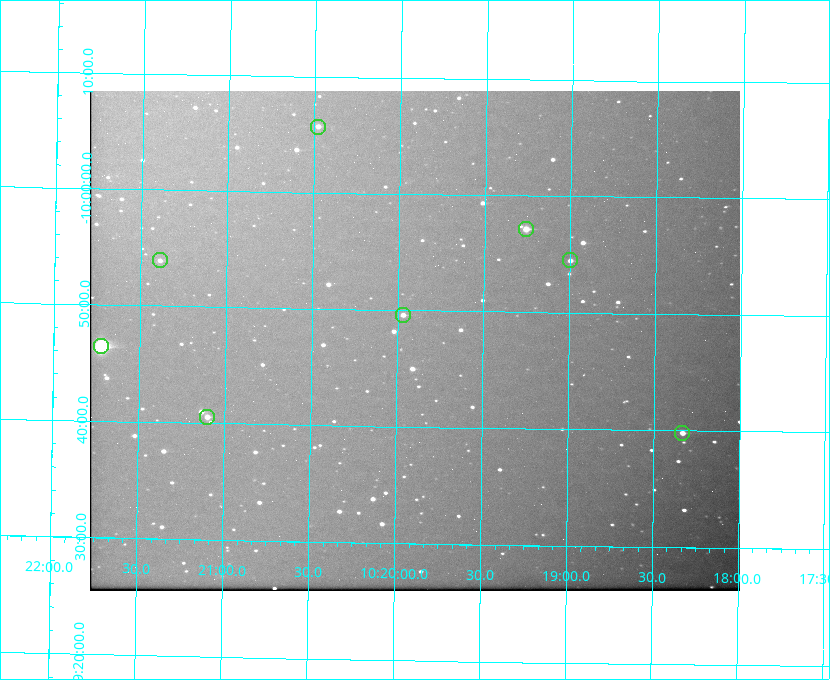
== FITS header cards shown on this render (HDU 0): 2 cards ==
NAXIS1  =                  650 / Width of table row in bytes
NAXIS2  =                  500 / Number of rows in table

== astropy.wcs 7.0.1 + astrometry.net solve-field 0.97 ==
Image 650 x 500 px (HDU 0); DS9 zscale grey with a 90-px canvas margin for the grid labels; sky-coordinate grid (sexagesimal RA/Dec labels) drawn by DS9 from the SOLVED WCS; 8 Tycho-2 reference stars matched to detected sources circled (green)
Header WCS: none
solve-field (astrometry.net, Tycho-2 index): SOLVED blind (the file carries no WCS)
Solved WCS: RA---TAN-SIP/DEC--TAN-SIP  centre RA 10:19:54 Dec -09:47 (154.97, -9.79 deg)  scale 5.17 arcsec/px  FOV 56.0' x 43.0'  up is +179 deg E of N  parity flipped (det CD > 0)
(file carries no celestial WCS; the grid is the blind solution)
Tycho-2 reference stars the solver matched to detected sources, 8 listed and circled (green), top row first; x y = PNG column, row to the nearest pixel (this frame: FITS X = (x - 90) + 1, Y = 500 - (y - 91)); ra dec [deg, ICRS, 3 dp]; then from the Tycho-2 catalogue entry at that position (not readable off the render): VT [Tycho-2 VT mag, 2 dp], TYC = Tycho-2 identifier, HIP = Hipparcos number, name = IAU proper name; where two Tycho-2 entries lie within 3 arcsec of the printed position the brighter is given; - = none
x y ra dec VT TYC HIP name
318 127 155.120 -10.095 10.96 5493-78-1 - -
526 229 154.815 -9.952 9.91 5490-258-1 50532 -
160 260 155.347 -9.899 11.51 5490-199-1 - -
570 260 154.750 -9.908 10.76 5490-212-1 - -
403 315 154.992 -9.826 10.90 5490-153-1 - -
101 346 155.431 -9.774 8.41 5490-124-1 50747 -
207 417 155.275 -9.676 10.79 5490-27-1 - -
682 433 154.583 -9.663 10.90 5490-13-1 - -